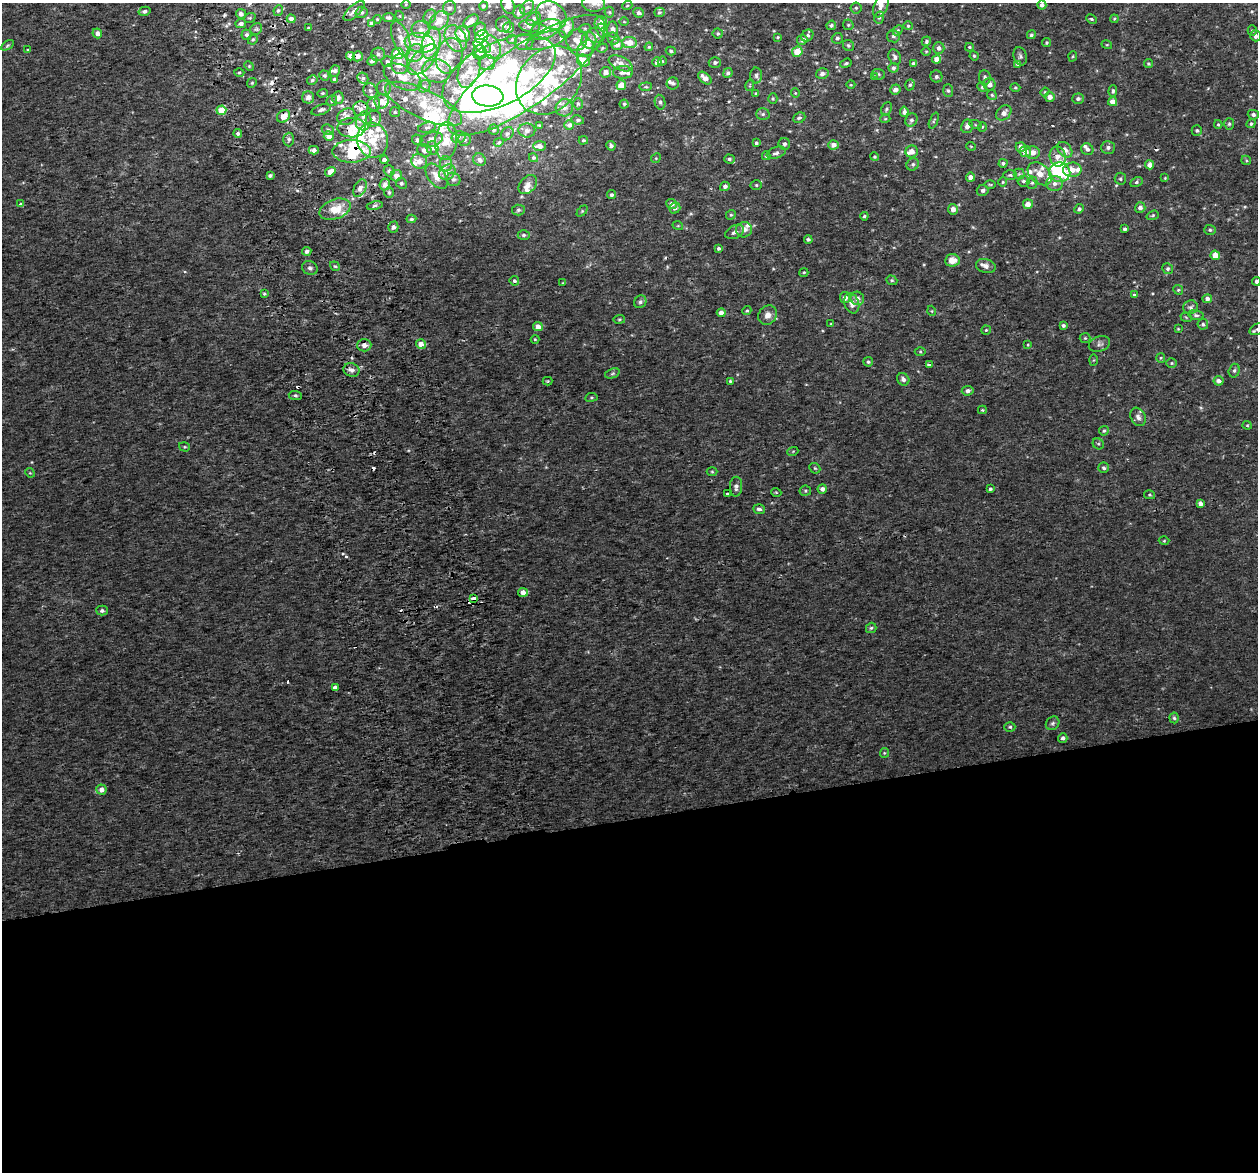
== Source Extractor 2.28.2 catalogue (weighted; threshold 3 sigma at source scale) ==
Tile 15 of 4 x 4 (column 3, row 4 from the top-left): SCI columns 2569-3824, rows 100-1269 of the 5136 x 4831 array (HDU 1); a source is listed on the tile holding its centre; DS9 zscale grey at full resolution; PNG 1260 x 1174 px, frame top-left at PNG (2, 3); each listed source drawn as its Kron ellipse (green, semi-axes under 4 px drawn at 4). Shown black and unused: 30% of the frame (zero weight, under 2 of 3 exposures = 3% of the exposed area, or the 3 px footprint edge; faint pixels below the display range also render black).
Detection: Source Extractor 2.28.2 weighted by HDU 2 'WHT'; one run over the whole footprint, this tile lists its part. Background 0.00261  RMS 0.0026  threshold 0.0119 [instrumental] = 3 sigma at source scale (4.5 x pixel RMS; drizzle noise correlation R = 1.50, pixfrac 1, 0.0396/0.0396 arcsec/px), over >= 5 px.
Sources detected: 501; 8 inside a brighter object's white glare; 16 cosmic-ray / hot-pixel residue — neither listed nor drawn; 77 inside a brighter listed object's ellipse — not listed separately; the other 400 listed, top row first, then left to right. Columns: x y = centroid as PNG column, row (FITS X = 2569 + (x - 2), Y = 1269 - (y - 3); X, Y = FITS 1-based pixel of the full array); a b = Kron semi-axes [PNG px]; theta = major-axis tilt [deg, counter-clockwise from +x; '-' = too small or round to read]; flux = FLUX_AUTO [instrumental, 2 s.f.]
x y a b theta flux
594 3 11 8 -2 1.7
406 4 4 3 - 0.22
508 5 9 6 -67 2.8
881 5 13 6 67 1.8
1042 5 4 4 - 0.98
483 6 4 4 - 0.5
627 6 5 3 - 0.24
527 7 8 6 46 0.8
449 8 7 6 - 0.8
856 8 5 5 - 0.43
278 10 5 4 - 0.47
144 11 6 4 15 0.7
354 11 13 6 42 1.3
362 12 6 5 - 0.6
519 12 6 6 - 1.5
609 12 5 5 - 0.35
659 12 5 4 - 0.36
639 13 5 5 - 0.69
241 14 5 5 - 0.9
551 15 16 13 -36 4.2
400 16 5 3 - 0.21
430 16 7 6 - 0.74
389 17 6 4 -11 0.54
250 18 6 4 19 0.37
879 18 6 5 - 0.49
291 19 4 4 - 1.4
377 19 4 4 - 0.25
534 19 8 5 41 0.98
1091 19 5 4 - 0.37
1114 19 4 3 - 0.25
439 21 10 8 47 3.3
471 21 8 5 35 2
624 22 5 3 - 0.19
241 23 5 4 - 0.84
372 23 4 4 - 1
601 23 6 6 - 2.5
503 24 8 7 - 0.66
831 25 5 4 - 0.49
848 25 5 5 - 0.37
530 26 10 6 -11 0.95
908 26 4 4 - 0.33
308 28 3 2 - 0.19
508 28 5 5 - 0.91
567 28 10 7 69 2.3
585 28 6 4 18 0.32
256 29 6 5 - 0.48
480 29 7 5 70 1.1
545 29 16 9 22 3.4
613 29 8 5 -86 1.1
421 30 9 8 - 1.5
898 30 6 4 45 0.41
1252 30 5 4 - 0.36
602 31 7 5 -74 0.68
97 33 5 4 - 1.4
463 34 8 6 -54 4.2
718 34 5 5 - 0.47
246 35 5 5 - 0.78
596 35 9 7 -15 1
1031 35 4 4 - 0.45
807 36 6 5 - 0.73
893 36 6 6 - 0.69
1255 36 5 5 - 0.86
482 37 7 6 - 12
778 37 4 3 - 0.27
401 38 18 8 -71 2.9
456 38 14 10 -61 3.4
613 38 6 5 - 0.52
837 38 5 5 - 0.61
512 39 5 4 - 0.32
253 40 5 4 - 0.36
546 40 20 8 17 2.3
577 40 11 10 - 2.3
589 40 8 7 - 1.5
802 40 5 5 - 1.3
926 41 5 4 - 0.5
524 42 9 8 - 1.1
420 43 15 9 -10 3.5
431 43 16 8 74 9.1
630 43 7 5 -7 3.6
1047 43 4 4 - 0.32
617 44 6 5 - 1.9
8 45 7 4 31 0.49
848 45 6 5 - 0.49
1107 45 5 3 - 0.23
482 46 9 6 -26 5.4
491 47 12 9 -69 2.5
649 47 4 3 - 0.27
969 47 4 3 - 0.32
602 48 5 4 - 0.31
939 48 6 5 - 0.98
585 49 9 7 45 1.7
28 50 3 2 - 0.19
671 51 5 4 - 0.42
480 52 7 7 - 1.6
797 52 5 5 - 4.2
926 52 5 3 - 0.22
415 53 9 8 - 1.8
378 54 7 6 - 0.78
398 54 6 5 - 6.6
350 56 4 4 - 0.99
358 56 5 5 - 1.1
449 56 18 13 73 5
974 56 5 4 - 0.3
1020 56 9 6 -76 0.69
1073 56 5 3 - 0.24
895 57 8 6 -64 0.74
937 59 4 4 - 2.2
423 60 19 10 47 4.1
372 61 5 4 - 0.89
583 61 7 5 -33 3.5
662 61 4 4 - 0.3
387 62 6 5 - 0.72
657 62 5 4 - 1.1
715 62 6 5 - 0.58
487 63 8 7 - 1
621 63 13 6 -25 1.7
846 63 6 4 21 0.37
400 64 10 8 -85 3.4
913 64 4 4 - 0.68
1017 64 3 3 - 0.35
1148 64 4 4 - 0.36
249 66 5 4 - 0.29
893 68 5 4 - 0.59
335 71 6 5 - 0.64
437 71 14 11 -13 5.5
469 71 17 10 69 3.9
239 72 5 3 - 0.31
606 72 5 5 - 1.2
623 72 10 6 1 1.2
728 73 5 4 - 0.61
499 74 61 31 26 49
822 74 6 5 - 0.93
879 74 6 5 - 0.45
324 75 5 5 - 0.54
526 75 94 29 36 41
756 75 8 6 -89 0.63
403 77 20 11 -26 4.3
874 77 3 3 - 0.32
936 77 6 6 - 0.68
985 77 7 6 - 0.63
363 78 6 5 - 0.55
705 78 8 5 -42 1.9
334 79 3 3 - 0.51
312 80 5 4 - 0.52
549 80 37 30 49 27
252 83 5 4 - 0.32
673 83 6 6 - 0.58
989 84 6 6 - 1.4
621 85 5 5 - 3
750 85 5 3 - 0.22
851 85 4 3 - 0.21
910 85 6 4 72 0.46
424 86 7 5 43 0.65
646 87 6 4 5 0.36
982 87 5 4 - 0.36
1015 87 5 3 - 0.29
384 88 7 7 - 1
895 89 5 5 - 1.4
370 91 8 6 -58 0.71
948 91 6 5 - 0.49
1113 91 5 4 - 0.5
1045 92 4 4 - 0.26
322 93 5 4 - 0.31
756 93 4 3 - 0.36
795 93 4 4 - 0.28
992 95 5 4 - 0.37
488 96 16 10 -5 90
308 97 6 6 - 1.6
1050 97 5 5 - 1.5
338 98 6 6 - 1.3
773 99 5 4 - 0.3
1078 99 6 5 - 0.76
332 101 5 5 - 0.45
382 101 7 7 - 2.2
660 102 7 5 -80 0.65
1113 102 4 4 - 2.2
374 104 7 6 - 1.7
424 104 42 14 -25 12
578 104 5 5 - 0.42
624 104 4 4 - 0.34
564 108 9 8 - 1.3
360 109 7 7 - 1.1
886 109 7 5 64 0.54
221 110 5 4 - 5.2
321 110 10 5 20 0.81
395 112 5 5 - 0.41
904 112 5 4 - 0.87
1004 113 8 6 46 1.5
763 114 7 5 1 0.57
1253 115 5 5 - 0.75
283 116 7 5 40 2.4
346 117 9 8 - 1.5
799 118 6 5 - 0.48
373 119 8 7 - 1.2
885 119 5 3 - 0.24
578 120 6 4 -9 0.48
911 120 7 5 61 0.67
364 121 9 7 76 1.8
934 121 8 4 68 0.42
1218 124 4 4 - 0.27
1229 124 6 5 - 0.48
1251 124 5 4 - 0.48
539 125 3 3 - 0.27
569 125 5 5 - 1.4
976 125 6 4 -18 0.32
967 126 7 6 - 1.1
427 127 9 5 11 0.6
982 127 5 3 - 0.22
352 128 14 10 1 4.1
328 130 6 5 - 0.52
494 130 5 5 - 0.57
527 130 8 7 - 0.92
1197 131 5 5 - 0.53
238 133 4 4 - 0.67
507 134 7 5 55 0.55
329 136 5 5 - 2
459 137 7 5 15 0.66
289 139 7 5 -89 0.6
373 140 17 15 -77 6.6
417 140 5 5 - 0.75
431 140 12 7 20 1.8
465 140 6 6 - 0.58
583 140 5 3 - 0.33
446 141 19 11 85 4.2
499 142 5 4 - 0.38
756 143 3 3 - 0.43
784 144 6 6 - 0.79
833 145 5 4 - 1.5
539 146 6 5 - 1.5
611 146 5 4 - 0.81
971 146 5 3 - 0.21
1021 147 5 5 - 1.4
1108 147 7 6 - 0.77
433 148 7 6 - 0.75
1087 149 6 5 - 0.72
314 150 5 4 - 1.1
424 150 7 6 - 1.3
1065 150 9 6 -50 1.6
352 151 19 11 1 13
912 152 6 6 - 1.7
1025 152 6 5 - 1.9
776 153 10 5 19 0.82
1033 153 7 6 - 1.6
766 156 4 4 - 0.38
1058 156 10 8 -80 1.7
874 157 4 4 - 0.32
533 158 4 4 - 0.55
656 158 5 4 - 0.3
729 159 5 4 - 0.53
384 160 4 3 - 0.82
479 160 7 6 - 0.82
1246 160 5 4 - 0.33
419 161 8 7 - 1.8
1003 163 4 4 - 0.51
446 164 7 6 - 0.76
913 164 6 6 - 0.62
1150 165 4 4 - 1.7
1072 170 9 7 6 2.5
389 171 5 5 - 0.49
330 172 5 4 - 2.2
447 172 8 7 - 1.5
1060 172 10 9 - 8.9
1019 174 5 5 - 0.46
1040 174 14 9 -41 2.6
1010 175 7 5 0 0.46
270 176 4 3 - 0.52
396 176 6 5 - 1.6
437 176 14 8 -53 2.5
971 177 4 4 - 1.8
1165 178 4 3 - 0.23
453 179 7 6 - 0.81
1120 179 6 6 - 0.5
1024 181 6 5 - 0.66
1003 182 4 4 - 0.29
1136 182 6 4 28 0.48
401 183 5 5 - 0.54
1032 183 6 5 - 0.51
1055 183 8 7 - 1.2
385 184 6 5 - 1.4
528 185 11 7 47 1.5
756 185 6 5 - 0.39
990 185 5 3 - 0.26
725 186 5 4 - 0.78
360 188 9 6 65 1.3
983 190 6 5 - 0.73
389 192 5 4 - 0.42
611 195 4 4 - 0.61
21 204 4 3 - 1.2
672 204 5 5 - 1.1
1028 204 5 5 - 1.9
375 206 8 4 10 0.51
675 208 6 5 - 0.87
1140 208 5 5 - 1
335 209 16 10 19 4.8
953 209 5 5 - 1.4
1079 209 5 4 - 0.6
518 210 6 5 - 0.47
582 211 6 4 45 0.33
731 215 5 4 - 0.34
1153 215 6 4 19 0.36
864 216 4 4 - 0.36
411 219 5 4 - 0.49
678 226 5 3 - 0.24
393 227 5 5 - 0.83
1125 229 4 3 - 0.55
744 230 8 7 - 1.7
1210 230 6 5 - 0.46
735 232 10 6 27 1
524 235 6 5 - 0.53
808 239 4 4 - 0.54
719 248 4 3 - 0.66
307 251 5 4 - 0.96
1215 255 4 4 - 3.1
952 260 7 6 - 2.9
335 266 5 4 - 0.37
986 266 10 7 -17 1.2
310 268 8 7 - 0.82
1168 269 5 5 - 0.5
804 272 4 3 - 0.3
892 280 6 4 -20 0.4
514 281 5 4 - 0.49
1256 281 4 4 - 0.66
563 283 4 3 - 0.22
1178 290 5 4 - 0.38
264 293 4 3 - 0.47
1134 295 4 4 - 0.37
845 298 5 5 - 1.2
857 298 7 6 - 1.2
1207 299 5 4 - 1.1
640 302 6 6 - 0.67
852 303 10 7 -71 1.9
1190 307 7 6 - 0.74
747 311 5 4 - 0.32
932 311 5 3 - 0.23
721 313 4 4 - 1.4
768 315 10 9 - 1.5
1196 315 8 4 -11 0.51
1186 317 6 3 -20 0.26
619 319 6 3 8 0.3
831 324 3 3 - 0.2
1203 324 5 5 - 0.59
1063 326 4 4 - 0.54
538 327 5 4 - 2
1178 329 4 4 - 0.22
1257 329 8 5 28 0.56
986 330 5 4 - 0.33
1085 338 5 5 - 0.35
535 339 4 4 - 0.25
421 344 5 4 - 1.8
1099 344 11 7 18 0.91
364 345 7 6 - 1.3
1028 345 4 4 - 0.23
920 352 5 3 - 0.27
1161 358 5 4 - 0.3
1093 360 5 4 - 0.27
868 362 5 4 - 0.5
1172 363 5 4 - 0.32
929 364 4 2 - 0.5
351 370 8 6 -21 1.2
1234 371 7 5 73 0.59
612 373 7 4 20 0.47
903 379 6 5 - 0.75
548 381 5 4 - 0.26
730 381 3 3 - 0.34
1219 381 5 5 - 1.1
968 391 6 5 - 0.77
295 395 6 4 -5 0.5
591 397 6 3 8 0.3
982 410 4 4 - 0.28
1138 417 10 7 -61 1.1
1247 425 4 4 - 0.28
1104 431 5 4 - 0.4
1098 444 6 5 - 0.41
184 447 5 4 - 0.35
793 451 5 3 - 0.21
815 468 6 5 - 0.38
1104 468 5 5 - 0.68
712 472 5 3 - 0.29
30 473 5 4 - 0.26
736 487 10 6 87 1
822 489 4 4 - 1
990 489 4 4 - 0.51
805 491 6 5 - 0.37
776 492 5 3 - 0.23
727 494 3 3 - 0.63
1150 495 5 4 - 0.36
1200 503 4 4 - 1.1
759 509 6 4 -20 0.71
1164 541 5 3 - 0.25
523 592 5 4 - 1.5
474 599 4 3 - 5.2
102 611 6 5 - 0.58
871 628 5 5 - 0.41
335 687 4 3 - 1.8
1174 718 5 4 - 0.47
1053 723 7 6 - 0.6
1010 727 5 4 - 0.44
1063 738 5 4 - 0.72
884 753 5 4 - 0.28
101 790 5 5 - 1.7
Overlapping masked pixels (flux is a lower limit): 4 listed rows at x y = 283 116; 352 128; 352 151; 474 599
Isophote crosses this tile's border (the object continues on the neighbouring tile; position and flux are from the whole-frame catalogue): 5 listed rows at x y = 594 3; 508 5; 1255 36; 1256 281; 1257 329
Unlisted compact peaks at least as high as the median listed source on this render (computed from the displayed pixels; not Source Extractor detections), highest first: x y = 352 46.